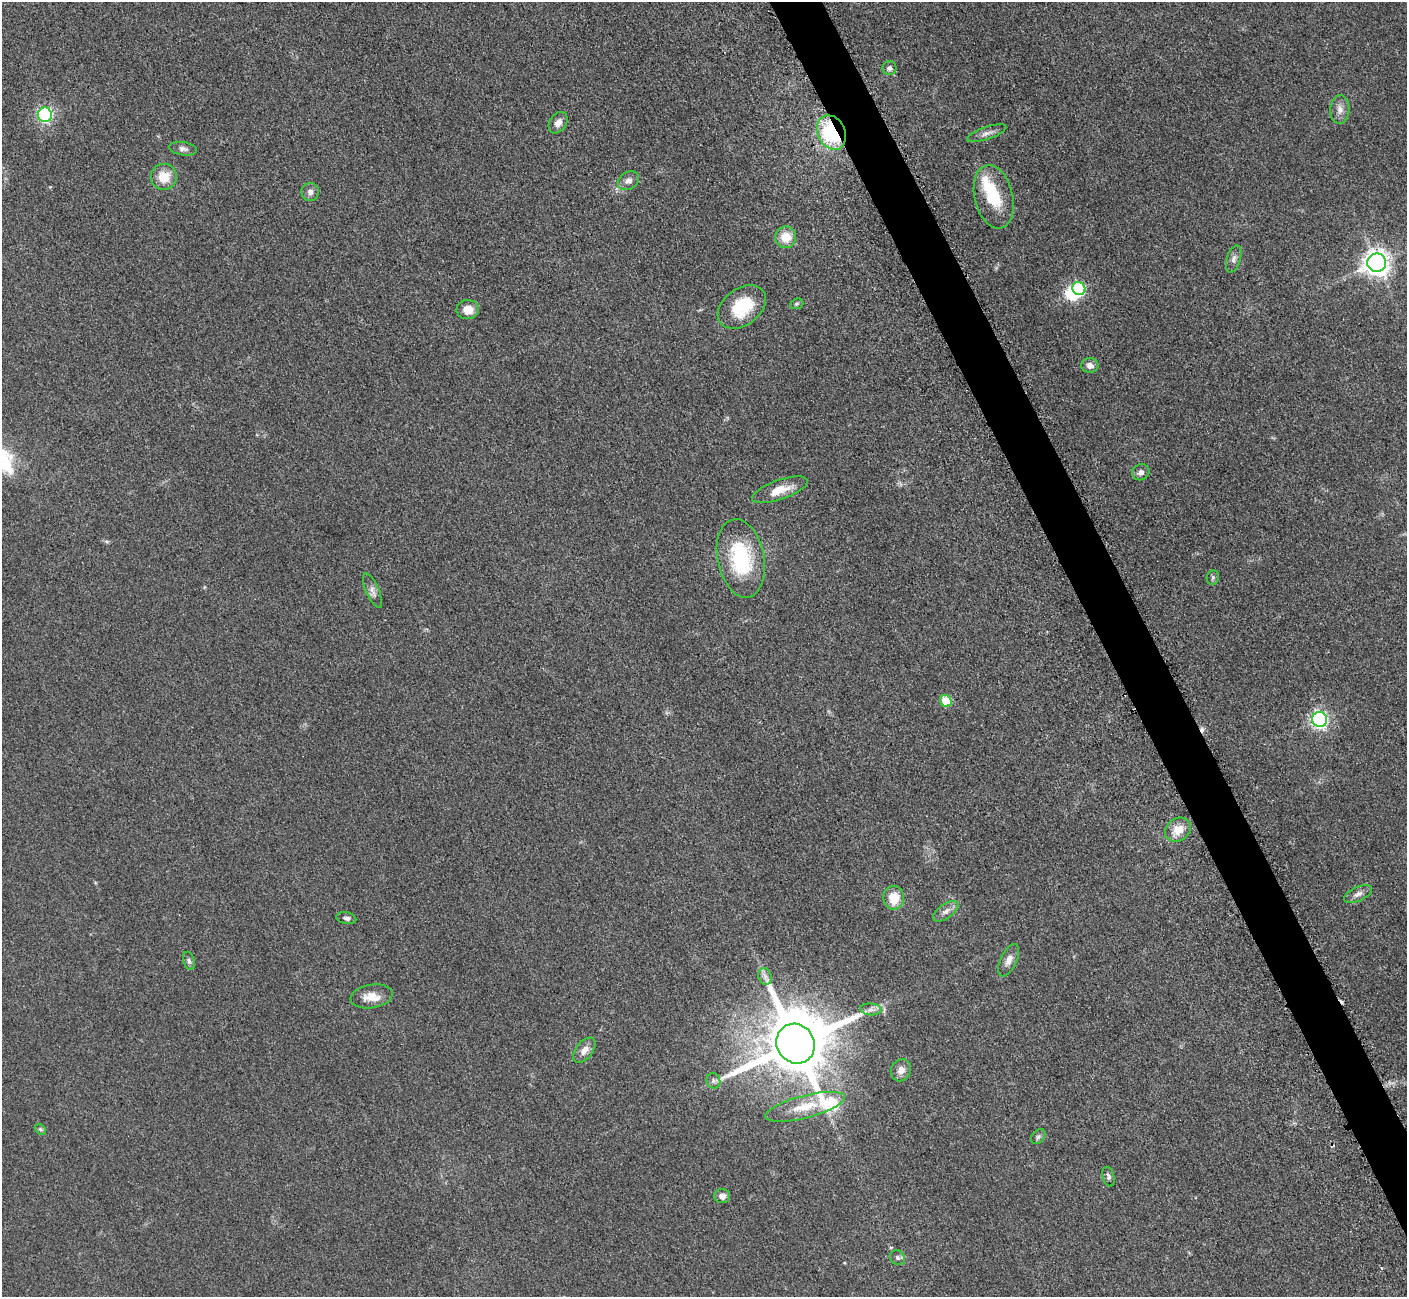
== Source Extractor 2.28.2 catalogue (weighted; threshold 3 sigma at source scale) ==
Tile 6 of 4 x 4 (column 2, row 2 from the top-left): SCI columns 1469-2873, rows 2779-4073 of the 5701 x 5665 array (HDU 1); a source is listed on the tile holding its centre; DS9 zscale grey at full resolution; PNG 1409 x 1299 px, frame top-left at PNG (2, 2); each listed source drawn as its Kron ellipse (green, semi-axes under 4 px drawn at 4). Shown black and unused: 3% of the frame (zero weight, under 3 of 5 exposures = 3% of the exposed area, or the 3 px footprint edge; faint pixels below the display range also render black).
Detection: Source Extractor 2.28.2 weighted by HDU 2 'WHT'; one run over the whole footprint, this tile lists its part. Background 0.0532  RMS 0.0059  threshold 0.0266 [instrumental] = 3 sigma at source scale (4.5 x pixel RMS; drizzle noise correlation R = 1.50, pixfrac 1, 0.05/0.05 arcsec/px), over >= 5 px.
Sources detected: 49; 2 inside a brighter object's white glare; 1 cosmic-ray / hot-pixel residue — neither listed nor drawn; the other 46 listed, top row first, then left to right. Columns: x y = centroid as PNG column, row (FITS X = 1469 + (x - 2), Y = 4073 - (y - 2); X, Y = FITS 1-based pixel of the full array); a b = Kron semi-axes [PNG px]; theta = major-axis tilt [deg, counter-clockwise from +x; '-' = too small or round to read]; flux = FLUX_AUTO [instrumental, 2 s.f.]
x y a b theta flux
889 68 7 7 - 1.5
1340 110 14 9 87 4.4
45 115 7 7 - 98
558 123 11 8 56 4.2
831 132 18 13 -63 50
987 133 20 6 19 3.4
183 149 14 6 -10 2.6
164 177 13 13 - 11
628 181 11 8 33 3.3
310 192 9 9 - 2.6
994 197 32 19 -77 25
786 237 11 10 - 11
1234 259 14 7 73 2.6
1377 263 9 9 - 550
1079 288 7 6 - 56
797 304 7 5 21 1
742 307 27 18 36 25
468 310 11 9 2 6.9
1090 366 9 7 -9 3.3
1141 472 9 7 24 2.8
780 490 29 9 19 11
741 558 40 23 -79 47
1213 577 7 6 - 1.3
372 591 19 6 -66 3.4
946 701 6 5 - 17
1320 720 7 7 - 150
1178 830 14 11 36 9.1
1358 894 15 7 24 3.2
894 898 12 10 88 12
946 911 14 7 35 3.4
346 918 10 6 -11 1.9
1009 960 17 8 65 4.1
189 961 9 5 -74 1.6
765 976 8 6 -70 2.4
372 996 21 11 9 8.2
871 1009 11 6 -4 2.4
796 1044 20 18 -56 6300
584 1050 15 8 53 4.9
901 1070 11 9 59 4
713 1081 8 6 -65 1.8
805 1107 41 11 14 14
40 1129 6 4 -45 0.92
1038 1136 8 6 47 1.5
1108 1177 10 6 -75 1.5
722 1196 8 7 - 3.6
898 1258 8 7 - 1.6
Overlapping masked pixels (flux is a lower limit): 1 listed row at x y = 831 132